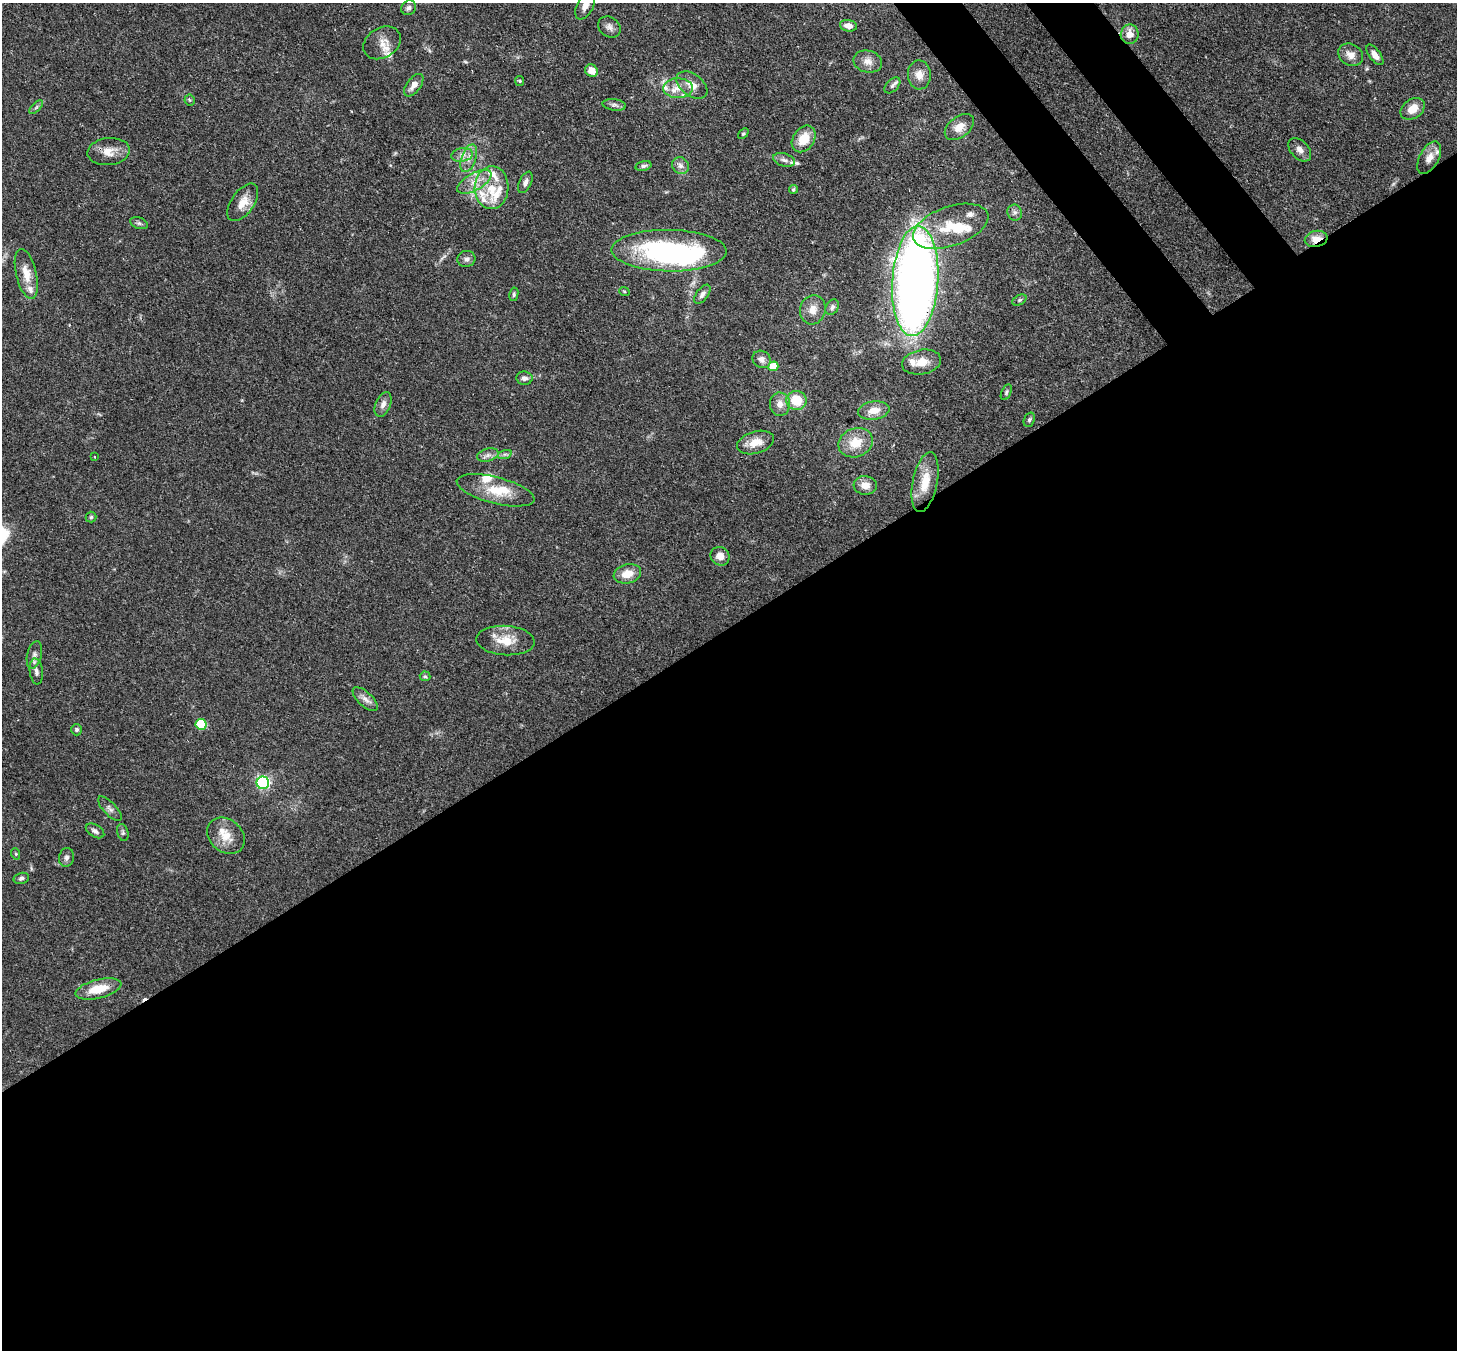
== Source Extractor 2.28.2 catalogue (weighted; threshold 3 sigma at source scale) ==
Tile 15 of 4 x 4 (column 3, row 4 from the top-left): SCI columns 3000-4454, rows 371-1718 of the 6007 x 5984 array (HDU 1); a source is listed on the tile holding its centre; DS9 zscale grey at full resolution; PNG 1459 x 1352 px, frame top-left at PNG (2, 3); each listed source drawn as its Kron ellipse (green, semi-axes under 4 px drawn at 4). Shown black and unused: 56% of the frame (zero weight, under 3 of 4 exposures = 8% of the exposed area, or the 3 px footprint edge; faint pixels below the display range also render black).
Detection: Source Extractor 2.28.2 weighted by HDU 2 'WHT'; one run over the whole footprint, this tile lists its part. Background 0.117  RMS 0.0042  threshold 0.019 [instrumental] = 3 sigma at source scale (4.5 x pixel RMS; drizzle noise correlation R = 1.50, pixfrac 1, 0.05/0.05 arcsec/px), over >= 5 px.
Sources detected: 104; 2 inside a brighter object's white glare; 1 cosmic-ray / hot-pixel residue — neither listed nor drawn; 14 inside a brighter listed object's ellipse — not listed separately; the other 87 listed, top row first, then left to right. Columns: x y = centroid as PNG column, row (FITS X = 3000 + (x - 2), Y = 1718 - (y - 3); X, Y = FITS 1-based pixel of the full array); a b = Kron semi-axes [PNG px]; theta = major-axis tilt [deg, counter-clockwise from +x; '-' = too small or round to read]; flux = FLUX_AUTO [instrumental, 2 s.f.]
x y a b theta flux
585 6 15 8 63 3.5
409 8 8 7 - 1.3
848 26 8 5 -9 3
609 27 12 9 -37 2
1130 34 10 9 - 4.4
382 43 20 15 32 4.9
1351 55 13 10 -32 3.5
1375 55 12 5 -53 3.2
868 61 14 11 -13 3.4
591 71 7 6 - 3.9
919 75 14 11 -87 4
520 81 5 4 - 0.5
414 85 13 7 53 2.7
692 85 17 11 -37 4.4
892 85 10 5 45 1.3
678 88 15 10 -2 4.5
190 100 5 5 - 0.56
614 105 12 5 -7 1.4
36 107 9 3 45 0.79
1413 109 13 9 34 4.9
959 127 16 10 38 4.6
743 134 6 4 41 0.53
804 139 14 10 55 8.6
1300 150 14 9 -46 2.6
109 152 21 13 6 5.5
462 155 11 7 9 2.3
469 158 14 7 70 3.3
1429 158 18 9 61 3.8
784 160 11 6 -16 1.8
643 166 8 4 13 1
680 166 9 8 - 2
474 182 19 8 29 5
525 182 11 6 65 1.6
492 188 21 17 88 12
793 189 5 4 - 0.62
243 202 21 11 55 5.5
1015 212 8 7 - 1.4
139 223 9 5 -21 1.1
951 226 39 19 19 17
1316 239 11 8 13 5.2
669 251 57 21 -1 74
466 259 9 8 - 1.7
26 274 25 10 -76 6.1
915 281 55 23 86 370
624 291 5 3 - 0.44
514 294 7 4 80 0.7
702 294 11 5 53 1.6
1019 300 7 5 25 0.8
832 307 8 6 61 1.2
813 310 15 12 74 4
762 359 9 8 - 2
921 362 20 12 10 6.1
773 366 5 5 - 8.8
524 378 8 6 -8 1.8
1006 392 8 5 65 0.8
796 400 10 9 - 9.7
383 404 13 7 68 2.4
780 404 11 10 - 3.1
874 410 15 9 8 4.9
1029 420 7 5 70 0.82
755 442 19 11 17 6.1
856 443 17 14 21 8.5
505 454 7 4 18 0.83
488 455 11 6 16 1.7
95 457 3 2 - 0.37
925 482 30 12 79 9.4
865 485 11 9 -4 4
496 490 40 13 -14 12
91 517 5 5 - 0.6
720 556 10 9 - 3.5
627 574 14 9 13 5.5
505 640 29 14 -3 8.4
34 655 14 7 77 2
36 671 13 6 -83 1.9
425 676 5 4 - 0.63
365 699 16 7 -42 2.6
201 724 5 5 - 20
77 730 6 5 - 0.83
263 783 6 6 - 82
110 809 16 6 -47 1.8
95 831 10 6 -31 1.5
123 832 9 5 -74 0.89
226 836 20 16 -40 7.4
16 854 6 3 -72 0.45
66 857 9 7 78 1.5
21 878 8 5 15 1.1
98 989 23 9 13 9.4
Overlapping masked pixels (flux is a lower limit): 2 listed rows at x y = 1316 239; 915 281
Isophote crosses this tile's border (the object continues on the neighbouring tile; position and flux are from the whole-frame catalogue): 1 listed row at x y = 585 6